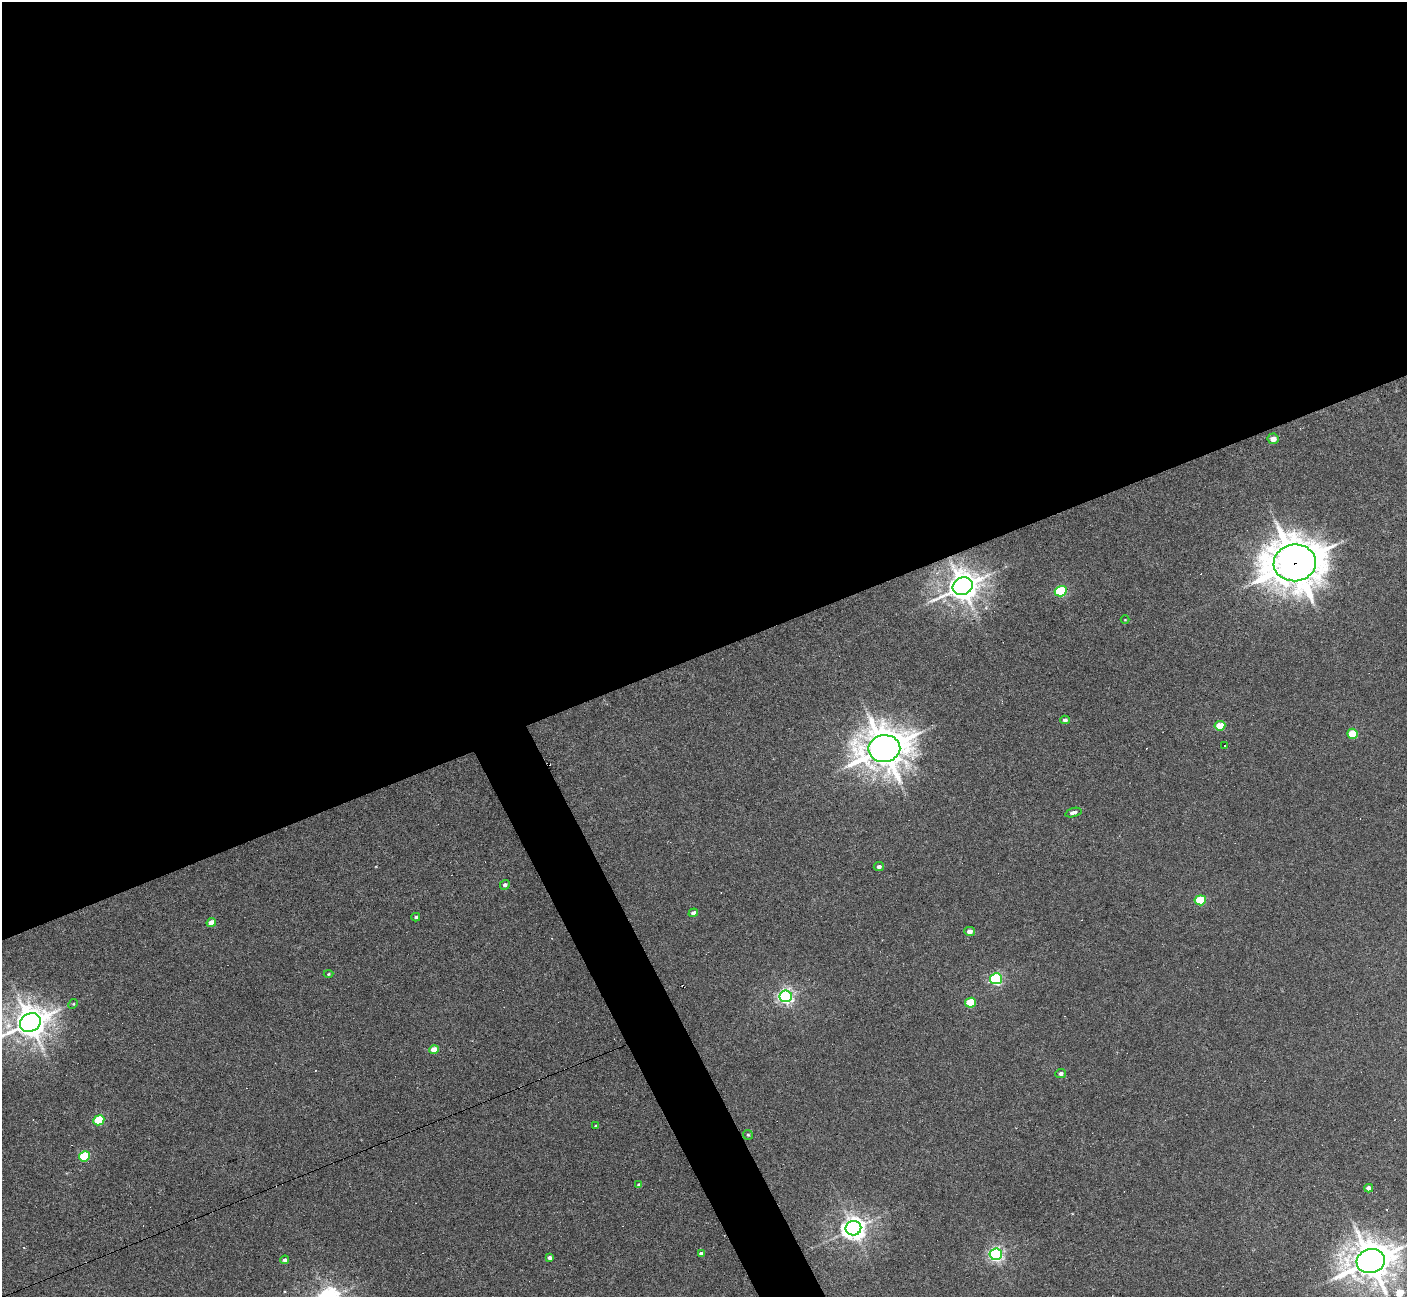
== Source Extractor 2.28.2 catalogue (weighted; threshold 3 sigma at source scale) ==
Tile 2 of 4 x 4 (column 2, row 1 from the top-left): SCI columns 1407-2811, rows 4035-5329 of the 5622 x 5610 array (HDU 1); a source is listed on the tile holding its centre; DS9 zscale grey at full resolution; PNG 1409 x 1299 px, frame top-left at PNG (2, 2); each listed source drawn as its Kron ellipse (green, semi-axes under 4 px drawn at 4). Shown black and unused: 53% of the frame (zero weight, under 3 of 6 exposures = <1% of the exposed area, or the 3 px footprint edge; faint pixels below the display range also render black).
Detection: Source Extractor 2.28.2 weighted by HDU 2 'WHT'; one run over the whole footprint, this tile lists its part. Background 0.0282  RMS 0.0025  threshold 0.0102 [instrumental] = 3 sigma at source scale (4.09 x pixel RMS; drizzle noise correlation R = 1.36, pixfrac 0.8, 0.05/0.05 arcsec/px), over >= 5 px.
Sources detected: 41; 3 cosmic-ray / hot-pixel residue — neither listed nor drawn; the other 38 listed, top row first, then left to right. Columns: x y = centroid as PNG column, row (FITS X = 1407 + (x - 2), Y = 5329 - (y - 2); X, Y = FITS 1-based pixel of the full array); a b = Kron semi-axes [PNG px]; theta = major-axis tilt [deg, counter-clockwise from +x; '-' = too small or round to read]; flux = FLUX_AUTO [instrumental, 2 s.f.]
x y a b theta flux
1273 439 5 5 - 1.6
1295 563 21 18 7 790
963 586 10 8 26 350
1061 591 6 5 - 19
1125 620 4 3 - 0.16
1065 720 4 4 - 0.62
1220 726 5 4 - 6.2
1352 734 5 5 - 8.6
1225 746 2 2 - 0.22
884 749 16 13 7 690
1073 813 8 4 16 0.85
879 867 5 4 - 0.78
505 885 5 4 - 0.71
1200 900 5 5 - 11
693 913 5 4 - 0.88
416 917 4 3 - 0.39
211 922 5 4 - 2.1
970 931 5 4 - 1.4
328 974 5 4 - 0.25
996 979 6 5 - 30
786 996 6 6 - 69
971 1003 5 5 - 9.3
73 1004 5 4 - 0.23
30 1022 11 9 29 420
434 1050 5 4 - 3.9
1061 1073 5 4 - 0.61
99 1120 5 5 - 12
596 1126 4 3 - 0.28
748 1135 5 4 - 0.34
84 1156 5 5 - 14
639 1184 4 3 - 0.46
1369 1188 4 4 - 1.2
853 1228 8 7 - 200
701 1254 4 4 - 0.83
996 1254 6 6 - 58
550 1257 4 3 - 0.74
285 1260 4 4 - 0.65
1371 1261 14 12 15 600
Overlapping masked pixels (flux is a lower limit): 1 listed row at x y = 1295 563
Isophote crosses this tile's border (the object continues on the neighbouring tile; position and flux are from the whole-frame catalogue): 2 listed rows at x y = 30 1022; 1371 1261